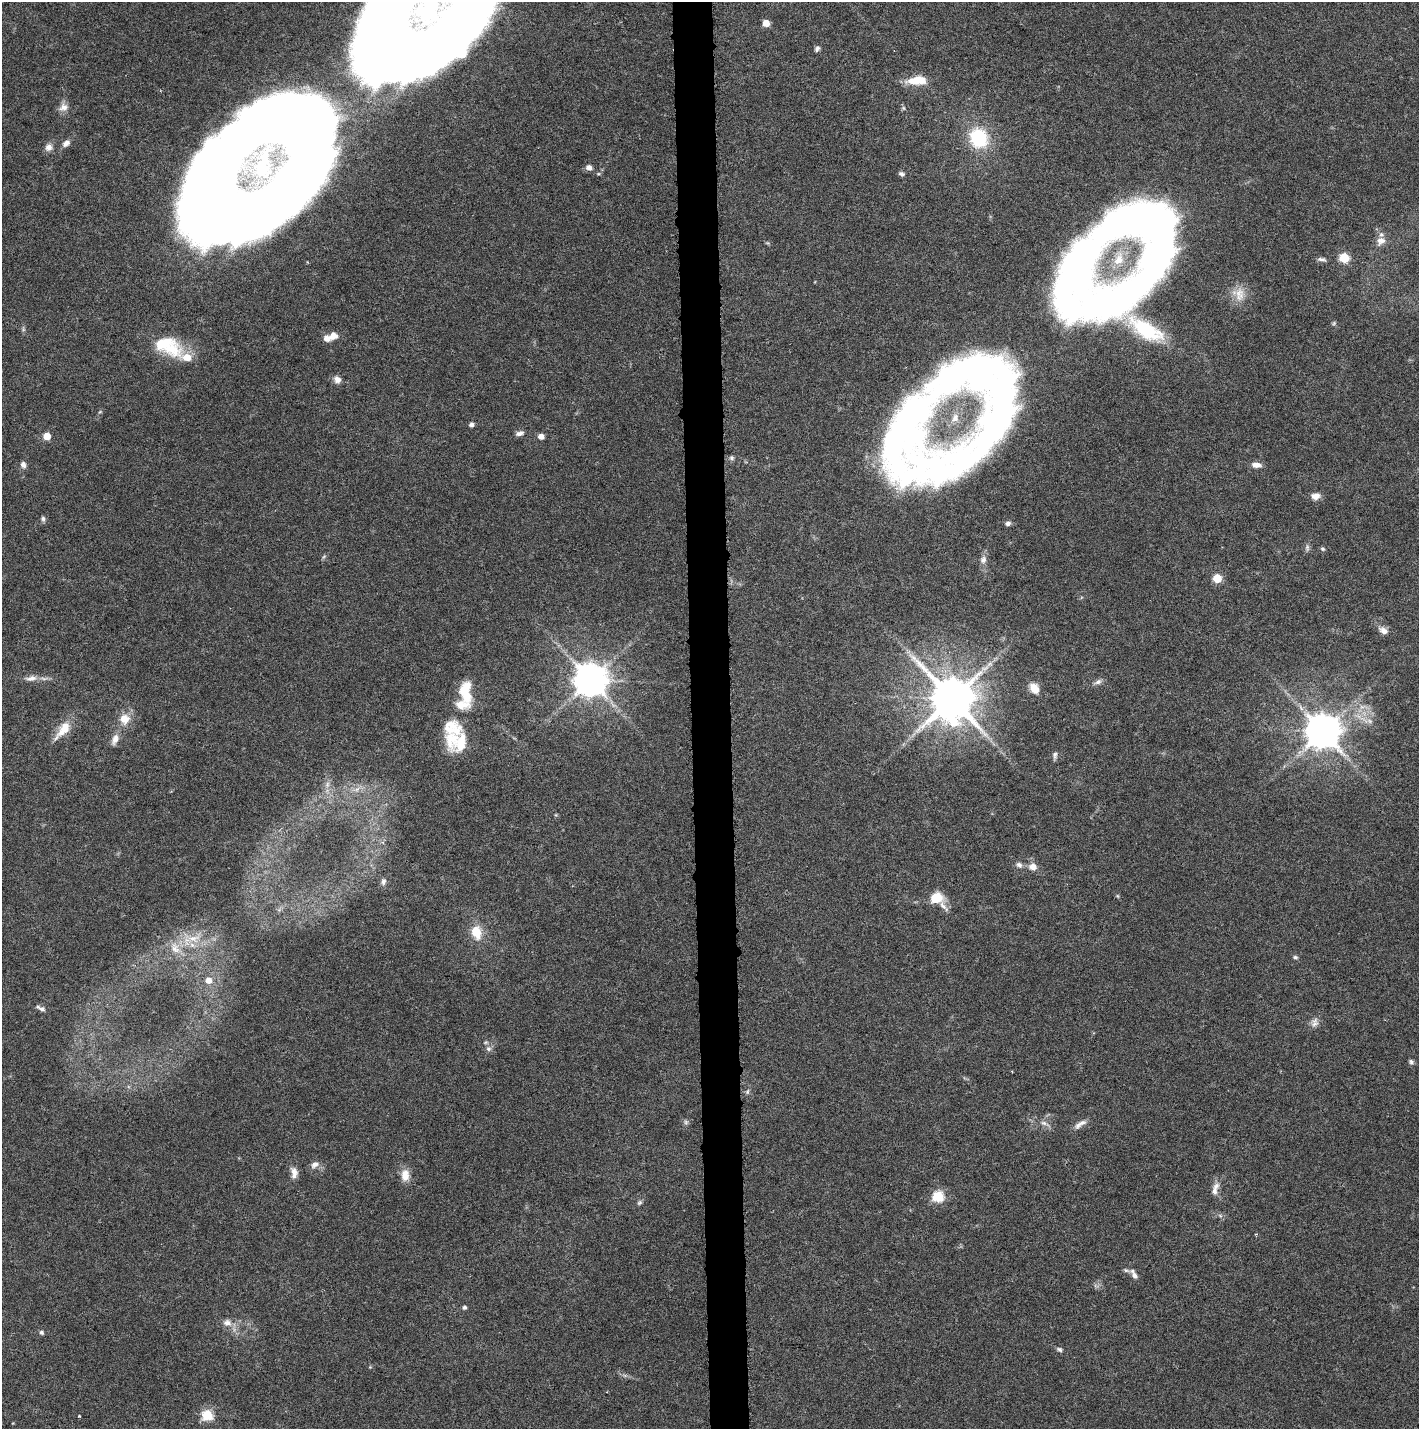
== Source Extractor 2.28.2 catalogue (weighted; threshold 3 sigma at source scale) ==
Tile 5 of 3 x 3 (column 2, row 2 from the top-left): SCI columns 1564-2980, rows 1429-2855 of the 4545 x 4293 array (HDU 1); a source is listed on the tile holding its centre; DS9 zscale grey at full resolution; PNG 1421 x 1431 px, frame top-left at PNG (2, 2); no overlay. Shown black and unused: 3% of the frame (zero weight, under 3 of 6 exposures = <1% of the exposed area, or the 3 px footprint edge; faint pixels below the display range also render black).
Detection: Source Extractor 2.28.2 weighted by HDU 2 'WHT'; one run over the whole footprint, this tile lists its part. Background 0.0301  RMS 0.0024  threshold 0.00996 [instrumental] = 3 sigma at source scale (4.09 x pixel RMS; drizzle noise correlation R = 1.36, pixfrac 0.8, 0.0396/0.0396 arcsec/px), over >= 5 px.
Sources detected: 111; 1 too faint to see at this stretch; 6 inside a brighter object's white glare — not listed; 18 inside a brighter listed object's ellipse — not listed separately; the other 86 listed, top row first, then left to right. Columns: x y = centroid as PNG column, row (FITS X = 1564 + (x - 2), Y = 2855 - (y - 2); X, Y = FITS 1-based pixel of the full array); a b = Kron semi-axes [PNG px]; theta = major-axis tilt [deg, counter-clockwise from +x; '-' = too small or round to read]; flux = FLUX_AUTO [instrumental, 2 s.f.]
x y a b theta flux
766 23 5 5 - 4
817 48 7 5 64 0.6
419 57 104 47 25 360
919 81 24 12 0 4.7
64 107 13 9 25 1.6
903 108 7 4 -89 0.37
979 138 17 15 -66 16
66 143 11 7 40 1.2
49 147 10 9 - 1.4
589 167 7 6 - 1.2
902 174 8 5 -16 0.61
246 222 119 71 -19 430
1381 241 14 11 40 1.8
1344 258 5 5 - 14
1322 259 12 5 -7 0.72
1240 294 21 13 90 3.5
1115 301 111 51 21 100
1334 323 6 4 47 0.33
333 335 9 8 - 1.8
168 346 39 21 -26 11
337 379 9 8 - 1.4
1002 402 92 47 82 77
471 425 5 4 - 0.86
905 430 131 49 56 100
519 433 11 6 14 0.96
47 436 5 5 - 4.2
541 436 5 4 - 2.1
731 458 6 6 - 0.54
23 465 8 6 -74 0.97
949 465 121 46 23 81
1256 465 12 6 -1 1.5
1315 496 11 8 5 1.6
43 519 7 6 - 0.57
1008 523 7 5 11 0.72
1307 547 10 6 90 0.67
1323 549 5 5 - 0.43
324 556 6 4 44 0.37
983 560 11 9 70 1.2
1217 578 5 5 - 8.2
1383 630 13 8 -31 1.6
31 678 19 8 6 1.9
590 680 9 9 - 530
1098 682 11 6 28 0.91
1034 688 12 9 -55 3.3
465 689 22 12 57 4.6
952 699 14 12 -62 1100
1362 707 10 6 28 1.1
124 719 12 11 - 3.4
63 730 29 11 50 4.5
1323 731 10 10 - 620
115 739 16 8 69 1.8
451 739 33 18 -85 7.1
1055 756 11 5 83 0.67
327 784 9 5 71 0.95
356 789 12 5 24 1.3
1019 865 9 8 - 0.92
1033 867 10 8 -13 1.8
383 882 10 6 79 0.78
936 898 15 12 14 4.3
476 932 12 9 -72 5.5
194 938 25 13 20 5.5
1295 957 6 5 - 0.44
208 980 7 7 - 2
41 1008 12 5 -28 0.9
1314 1023 13 10 70 1.4
488 1049 7 7 - 0.79
1411 1062 7 6 - 0.55
747 1092 7 5 72 0.47
686 1122 6 6 - 0.49
1044 1123 15 5 -24 1.1
1080 1124 20 7 33 1.4
315 1165 11 8 37 1.3
294 1173 15 8 -86 1.8
405 1175 16 10 -89 2.5
1216 1186 10 8 42 1.2
938 1196 6 6 - 22
639 1203 7 6 - 0.48
1220 1215 7 4 -20 0.43
1256 1234 4 3 - 0.22
1134 1275 13 7 -57 1.3
464 1307 5 4 - 0.55
227 1323 12 10 -3 1.6
41 1332 6 5 - 0.49
1059 1349 8 5 -28 0.54
207 1415 6 5 - 19
79 1416 3 3 - 0.39
Isophote crosses this tile's border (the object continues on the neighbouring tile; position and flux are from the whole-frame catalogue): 1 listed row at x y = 419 57